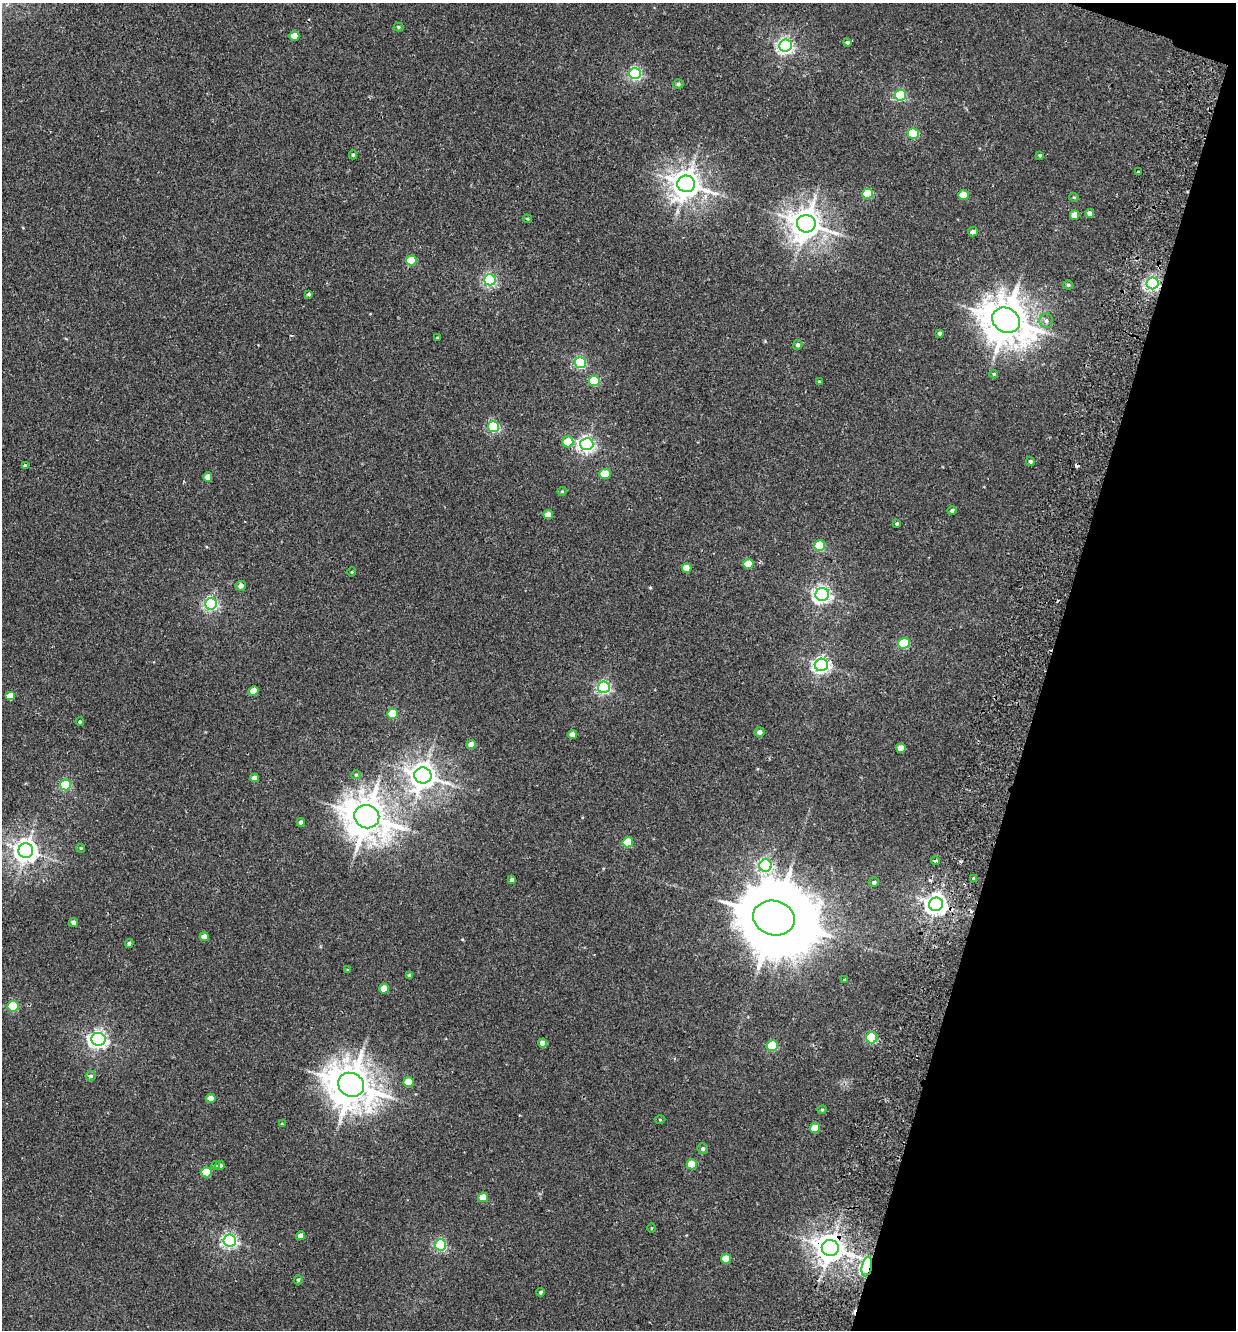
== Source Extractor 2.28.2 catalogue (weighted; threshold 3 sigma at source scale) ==
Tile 8 of 4 x 4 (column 4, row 2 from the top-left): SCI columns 4018-5251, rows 2677-4004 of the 5438 x 5356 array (HDU 1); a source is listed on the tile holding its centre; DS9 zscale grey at full resolution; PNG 1238 x 1332 px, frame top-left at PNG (2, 3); each listed source drawn as its Kron ellipse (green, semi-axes under 4 px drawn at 4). Shown black and unused: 16% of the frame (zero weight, under 2 of 3 exposures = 3% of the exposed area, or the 3 px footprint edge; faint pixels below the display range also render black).
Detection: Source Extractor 2.28.2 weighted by HDU 2 'WHT'; one run over the whole footprint, this tile lists its part. Background 0.026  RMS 0.0068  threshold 0.0307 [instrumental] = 3 sigma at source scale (4.5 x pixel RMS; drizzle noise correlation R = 1.50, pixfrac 1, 0.05/0.05 arcsec/px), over >= 5 px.
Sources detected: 118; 1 inside a brighter object's white glare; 3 cosmic-ray / hot-pixel residue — neither listed nor drawn; the other 114 listed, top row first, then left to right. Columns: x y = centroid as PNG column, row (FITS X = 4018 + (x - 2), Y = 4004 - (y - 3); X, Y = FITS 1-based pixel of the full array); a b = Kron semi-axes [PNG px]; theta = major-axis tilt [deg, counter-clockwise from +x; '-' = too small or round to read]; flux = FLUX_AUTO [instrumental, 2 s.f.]
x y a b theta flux
398 27 5 4 - 0.84
294 36 5 4 - 8.9
847 42 4 4 - 1.2
785 46 6 6 - 210
635 74 6 5 - 110
678 84 5 4 - 1.3
900 95 6 5 - 71
913 134 5 5 - 36
353 155 4 4 - 1
1040 155 4 4 - 1.1
1138 172 3 3 - 1.6
686 184 9 8 - 910
868 193 5 5 - 31
963 195 5 4 - 15
1074 197 5 4 - 0.83
1090 213 4 4 - 3.3
1074 215 4 4 - 8.1
527 219 5 3 - 0.69
806 224 9 8 - 1100
973 232 5 4 - 3.1
411 260 5 5 - 23
490 280 6 5 - 120
1153 283 6 6 - 160
1068 285 4 4 - 1.2
309 294 4 4 - 1
1006 320 14 12 -30 2200
1046 321 7 6 - 2.2
940 333 4 3 - 1.5
437 338 3 3 - 0.79
798 345 5 4 - 1.8
580 363 5 5 - 76
994 374 4 4 - 0.72
594 381 5 5 - 34
819 382 4 3 - 0.78
494 427 5 5 - 72
568 442 5 5 - 13
587 444 6 6 - 200
1030 461 4 4 - 1.4
25 466 4 4 - 1.4
605 474 6 5 - 14
208 477 4 4 - 6.6
562 491 4 4 - 0.69
952 510 4 4 - 1.4
548 515 5 4 - 9.1
897 524 4 3 - 1.2
820 546 5 5 - 42
748 564 5 5 - 14
686 568 5 4 - 8.6
352 572 4 3 - 0.56
241 586 5 5 - 3
822 595 7 6 - 250
211 604 6 5 - 130
904 643 5 5 - 45
821 665 6 6 - 210
604 687 6 6 - 120
254 691 5 4 - 12
10 696 5 4 - 13
393 714 5 5 - 22
80 722 4 3 - 0.78
759 732 5 4 - 3
572 735 4 4 - 5.2
471 744 5 4 - 5
901 748 5 4 - 8.3
356 775 5 4 - 0.91
423 775 8 8 - 780
255 778 4 4 - 3.7
65 785 5 5 - 63
367 817 13 11 -26 1900
301 822 4 4 - 2.2
628 842 5 5 - 24
81 848 4 3 - 0.8
26 851 7 7 - 580
935 861 4 3 - 2.4
766 865 6 6 - 120
973 879 4 4 - 1.1
512 880 4 4 - 2.8
874 882 5 4 - 1.2
936 904 7 7 - 430
774 918 21 17 -14 8600
73 922 4 4 - 3
204 937 4 4 - 5.9
129 943 4 4 - 1.4
348 970 4 4 - 0.68
409 975 4 4 - 1.4
845 980 3 3 - 0.68
384 989 5 4 - 12
13 1006 5 5 - 43
872 1038 6 5 - 56
98 1039 7 6 - 260
543 1043 4 4 - 5.1
772 1046 5 5 - 41
91 1076 5 4 - 1.6
408 1082 5 5 - 15
351 1085 13 11 -29 2100
211 1098 4 4 - 7.6
822 1110 4 4 - 0.77
660 1120 5 3 - 0.63
282 1124 3 3 - 0.72
815 1128 5 5 - 15
703 1149 5 5 - 1.5
692 1164 5 5 - 17
215 1166 4 4 - 1
220 1166 4 4 - 3.2
206 1172 5 5 - 21
483 1197 5 5 - 11
651 1228 5 3 - 0.59
301 1236 4 4 - 4.4
230 1241 6 6 - 170
440 1245 6 5 - 84
830 1248 8 8 - 880
726 1259 5 5 - 12
867 1267 10 5 78 70
298 1280 4 4 - 0.86
541 1292 4 4 - 1.2
Overlapping masked pixels (flux is a lower limit): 3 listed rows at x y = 1153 283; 830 1248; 867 1267